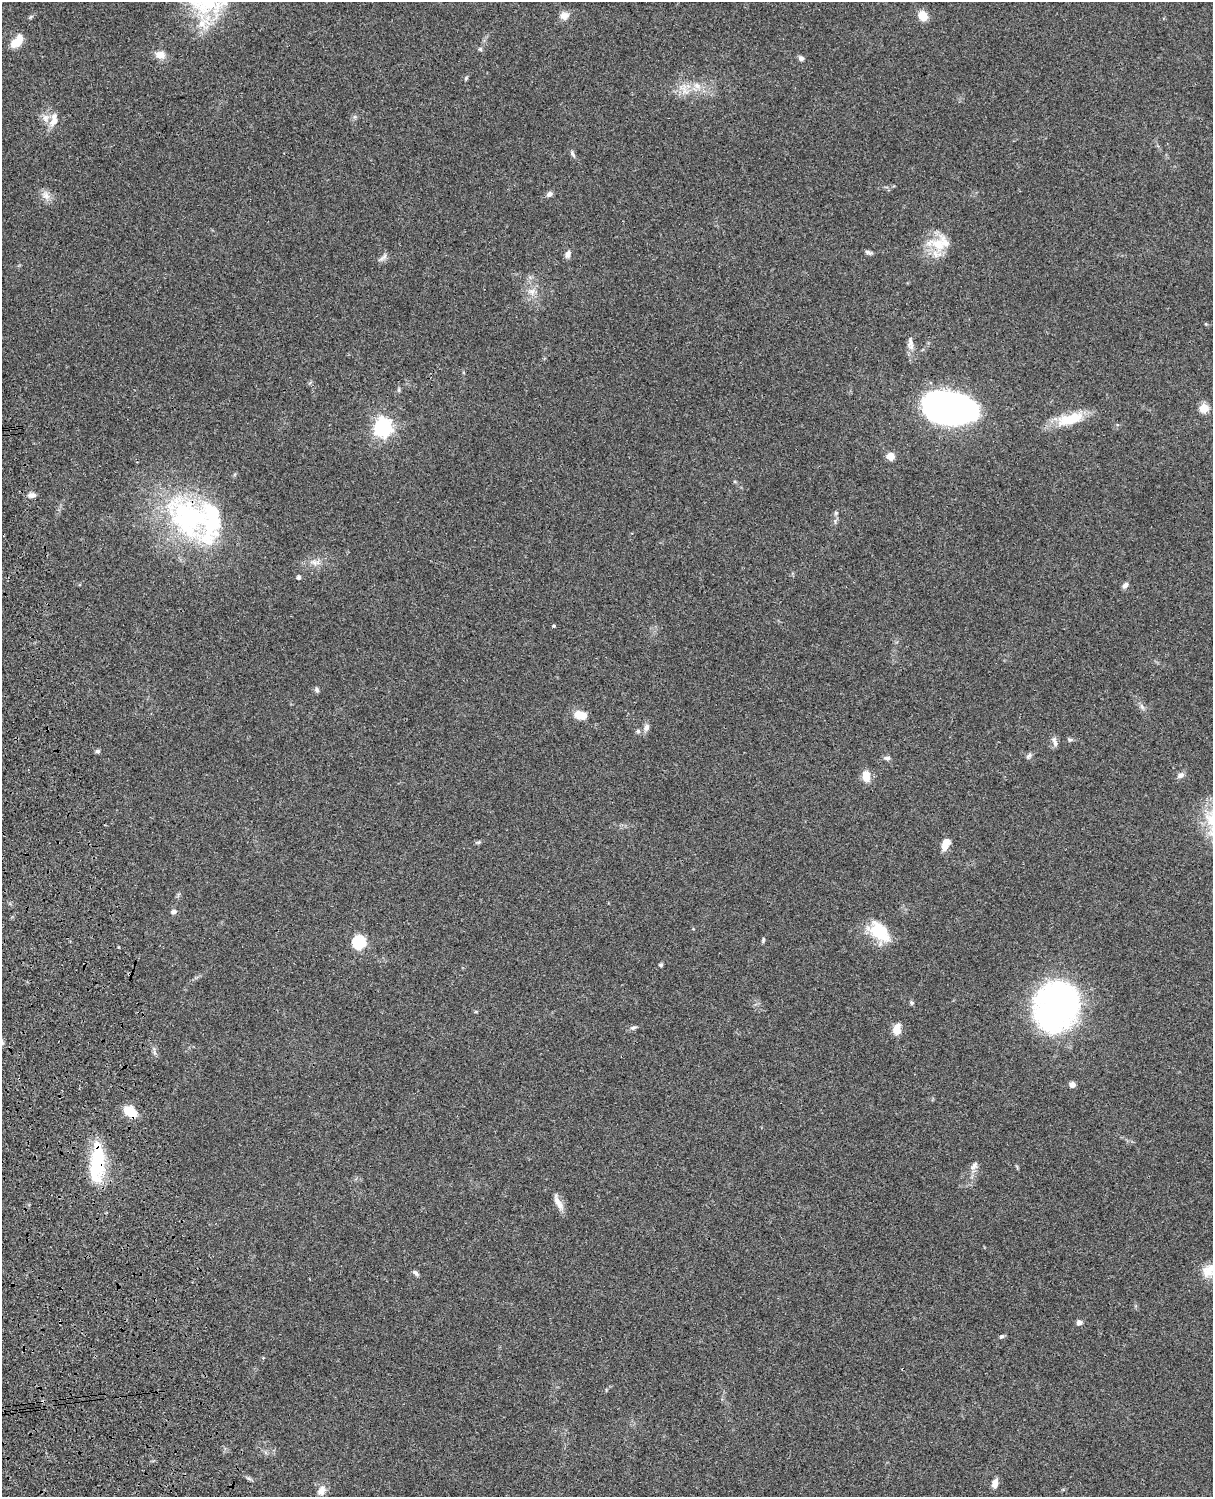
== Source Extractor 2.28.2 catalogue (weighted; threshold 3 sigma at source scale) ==
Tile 7 of 4 x 3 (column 3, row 2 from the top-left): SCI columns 2545-3755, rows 1773-3267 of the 5086 x 4927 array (HDU 1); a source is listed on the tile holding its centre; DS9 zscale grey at full resolution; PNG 1215 x 1499 px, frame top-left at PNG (2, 2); no overlay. Shown black and unused: <1% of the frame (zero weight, under 3 of 4 exposures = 6% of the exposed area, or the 3 px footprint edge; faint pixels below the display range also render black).
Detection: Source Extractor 2.28.2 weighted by HDU 2 'WHT'; one run over the whole footprint, this tile lists its part. Background 0.0778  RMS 0.0059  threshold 0.0264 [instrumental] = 3 sigma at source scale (4.5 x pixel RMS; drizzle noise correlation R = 1.50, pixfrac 1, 0.05/0.05 arcsec/px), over >= 5 px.
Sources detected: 72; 2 inside a brighter object's white glare — not listed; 5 inside a brighter listed object's ellipse — not listed separately; the other 65 listed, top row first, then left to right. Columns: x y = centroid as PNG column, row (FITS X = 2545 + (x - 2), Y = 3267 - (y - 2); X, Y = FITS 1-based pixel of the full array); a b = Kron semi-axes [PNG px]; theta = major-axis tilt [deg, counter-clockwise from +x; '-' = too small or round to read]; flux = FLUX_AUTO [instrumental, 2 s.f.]
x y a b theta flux
564 15 13 10 7 3.8
923 16 8 7 - 9.6
203 24 21 18 -17 14
17 41 17 8 50 9.4
480 49 5 5 - 0.89
160 55 13 10 0 4.6
801 58 6 5 - 1.9
466 78 6 4 48 0.75
697 86 10 8 -43 3.7
685 90 20 8 -84 5.5
54 121 17 9 46 5
573 154 10 4 -59 1.3
549 194 9 6 28 1.9
46 196 13 9 -60 3.9
938 244 29 20 -4 16
868 252 11 5 -25 1.3
568 254 9 7 71 2.7
532 292 10 9 - 3.8
910 344 18 8 -83 4
949 408 43 24 -12 250
1204 408 5 5 - 21
1070 419 38 13 16 17
383 427 7 7 - 210
890 456 5 5 - 13
32 495 10 6 3 2.3
191 517 70 47 -44 100
314 562 11 4 -40 2
299 577 5 4 - 1.4
1125 585 8 6 51 2
554 626 4 3 - 0.76
317 690 7 5 -67 1.3
1142 707 10 4 -55 1.6
580 715 15 10 -10 6.9
646 727 11 7 65 2.4
638 731 6 5 - 1.1
1070 739 9 4 0 1.1
1055 742 15 5 -73 2.2
98 751 7 5 13 1
1029 756 9 5 45 1.4
887 758 8 6 -6 1.6
1181 775 10 7 34 2.1
866 776 13 8 -82 7.1
479 842 7 5 12 0.95
945 844 13 8 72 5.9
173 912 7 7 - 1.6
879 932 29 17 -40 20
763 940 8 4 79 0.8
359 942 6 6 - 75
661 965 5 5 - 0.87
912 1003 6 5 - 0.96
1056 1007 55 45 69 140
633 1028 8 5 15 1.3
897 1029 12 8 80 6.7
1072 1084 7 7 - 2.1
130 1112 14 9 -33 13
97 1163 42 17 82 36
974 1165 13 7 60 2.8
558 1203 23 8 -58 4.7
1209 1271 19 14 43 8.1
416 1273 8 5 -39 1.6
1079 1323 6 6 - 2.2
1002 1336 7 5 31 1.1
249 1479 7 4 -20 1
995 1483 10 6 77 4.2
321 1490 13 9 66 4.4
Overlapping masked pixels (flux is a lower limit): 3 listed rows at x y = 191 517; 130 1112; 97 1163
Isophote crosses this tile's border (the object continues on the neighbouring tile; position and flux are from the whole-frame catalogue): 1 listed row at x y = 1209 1271